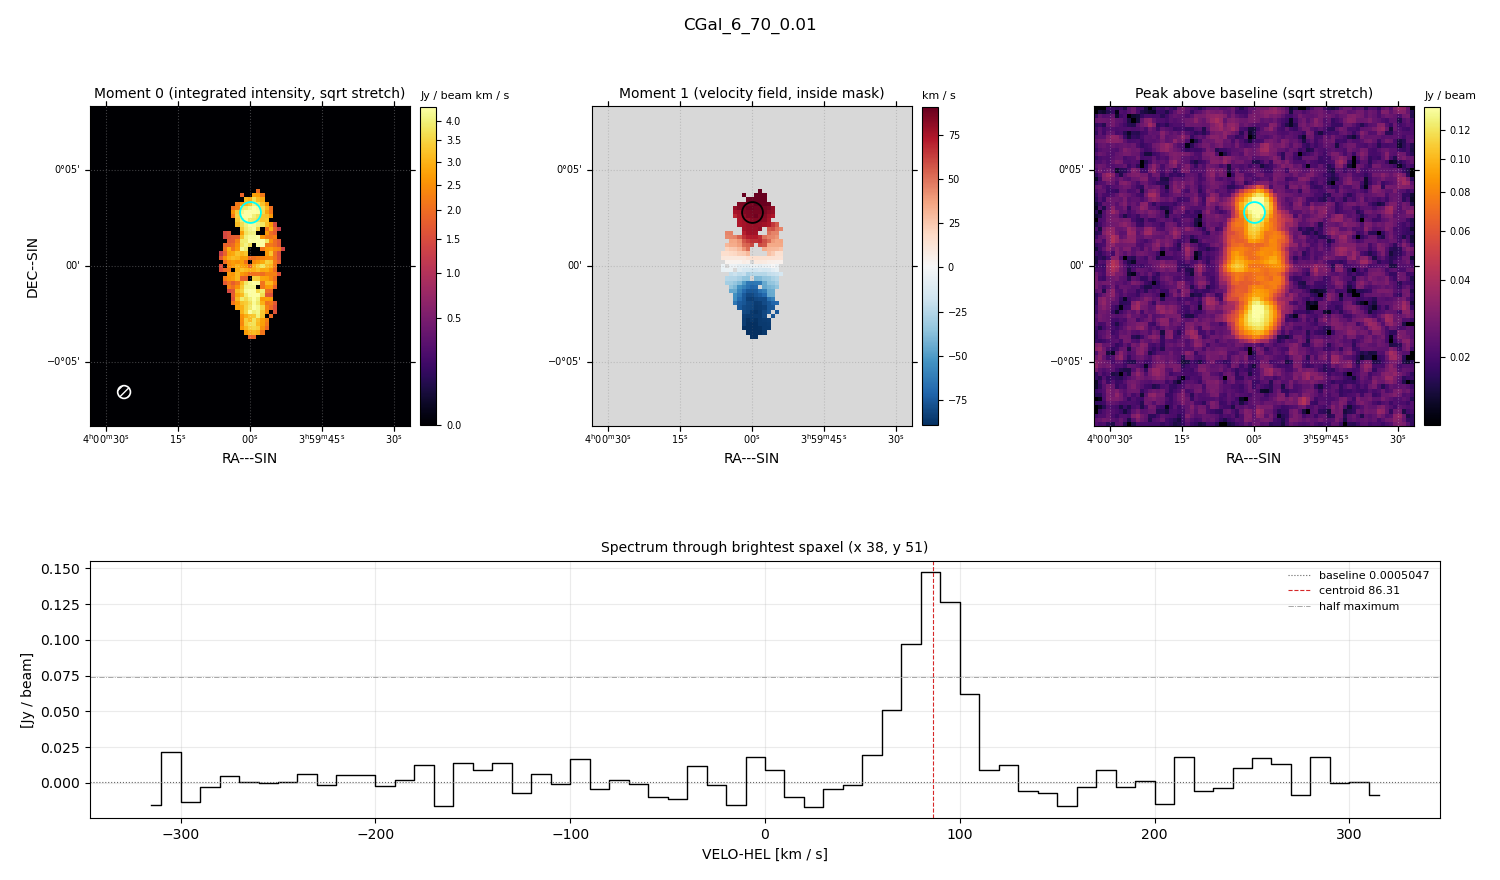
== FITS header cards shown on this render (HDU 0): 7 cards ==
OBJECT  = 'CGal_6_70_0.01'
BUNIT   = 'JY/BEAM '           /
CTYPE1  = 'RA---SIN'           /
CTYPE2  = 'DEC--SIN'           /
CTYPE3  = 'VELO-HEL'           /
NAXIS3  =                   64 / length of data axis 3
CUNIT3  = 'km/s    '           /

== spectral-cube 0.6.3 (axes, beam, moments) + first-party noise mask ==
SpectralCube HDU 0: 64 channels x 77 x 77 spaxels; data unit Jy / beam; figure title: CGal_6_70_0.01
Units: BUNIT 'JY/BEAM' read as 'Jy/beam' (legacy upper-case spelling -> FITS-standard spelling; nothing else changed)
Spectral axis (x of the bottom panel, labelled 'VELO-HEL [km / s]'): -315 .. 315 km / s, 64 channels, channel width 10 km / s
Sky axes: RA---SIN/DEC--SIN; field 16.7' x 16.7' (13 arcsec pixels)
Beam (drawn as the hatched ellipse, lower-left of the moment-0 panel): BMAJ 40 arcsec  BMIN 40 arcsec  BPA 0 deg
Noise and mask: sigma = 9.9e-03 Jy / beam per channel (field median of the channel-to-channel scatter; agrees with the line-free scatter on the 5585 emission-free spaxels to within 1%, no correlation factor applied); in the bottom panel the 59 channels outside the line scatter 0.012 Jy / beam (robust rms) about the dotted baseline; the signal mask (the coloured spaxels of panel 2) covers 6% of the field
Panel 1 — Moment 0 (line voxels x channel width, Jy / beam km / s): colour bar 0 .. 4.37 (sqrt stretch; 0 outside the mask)
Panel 2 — Moment 1 (intensity-weighted velocity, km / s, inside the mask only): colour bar -90 .. 91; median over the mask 4
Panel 3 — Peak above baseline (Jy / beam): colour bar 0.0143 .. 0.137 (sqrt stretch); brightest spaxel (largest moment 0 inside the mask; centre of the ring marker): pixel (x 38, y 51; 0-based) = FK5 04h00m00s +00d02m45s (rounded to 1 s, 15 arcsec steps: no finer than the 13 arcsec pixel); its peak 0.147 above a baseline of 0.0005047
Panel 4 — spectrum at that spaxel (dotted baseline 0.0005047 Jy / beam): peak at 85 km / s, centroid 86.31 km / s (red dashed line; intensity-weighted over the run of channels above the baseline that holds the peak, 50 .. 130 km / s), W50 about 30 km / s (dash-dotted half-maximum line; edge to edge of the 3 channels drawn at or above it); detected line 60 .. 110 km / s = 5 of 64 channels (8%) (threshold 4 sigma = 0.04 Jy / beam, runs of >= 3 channels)